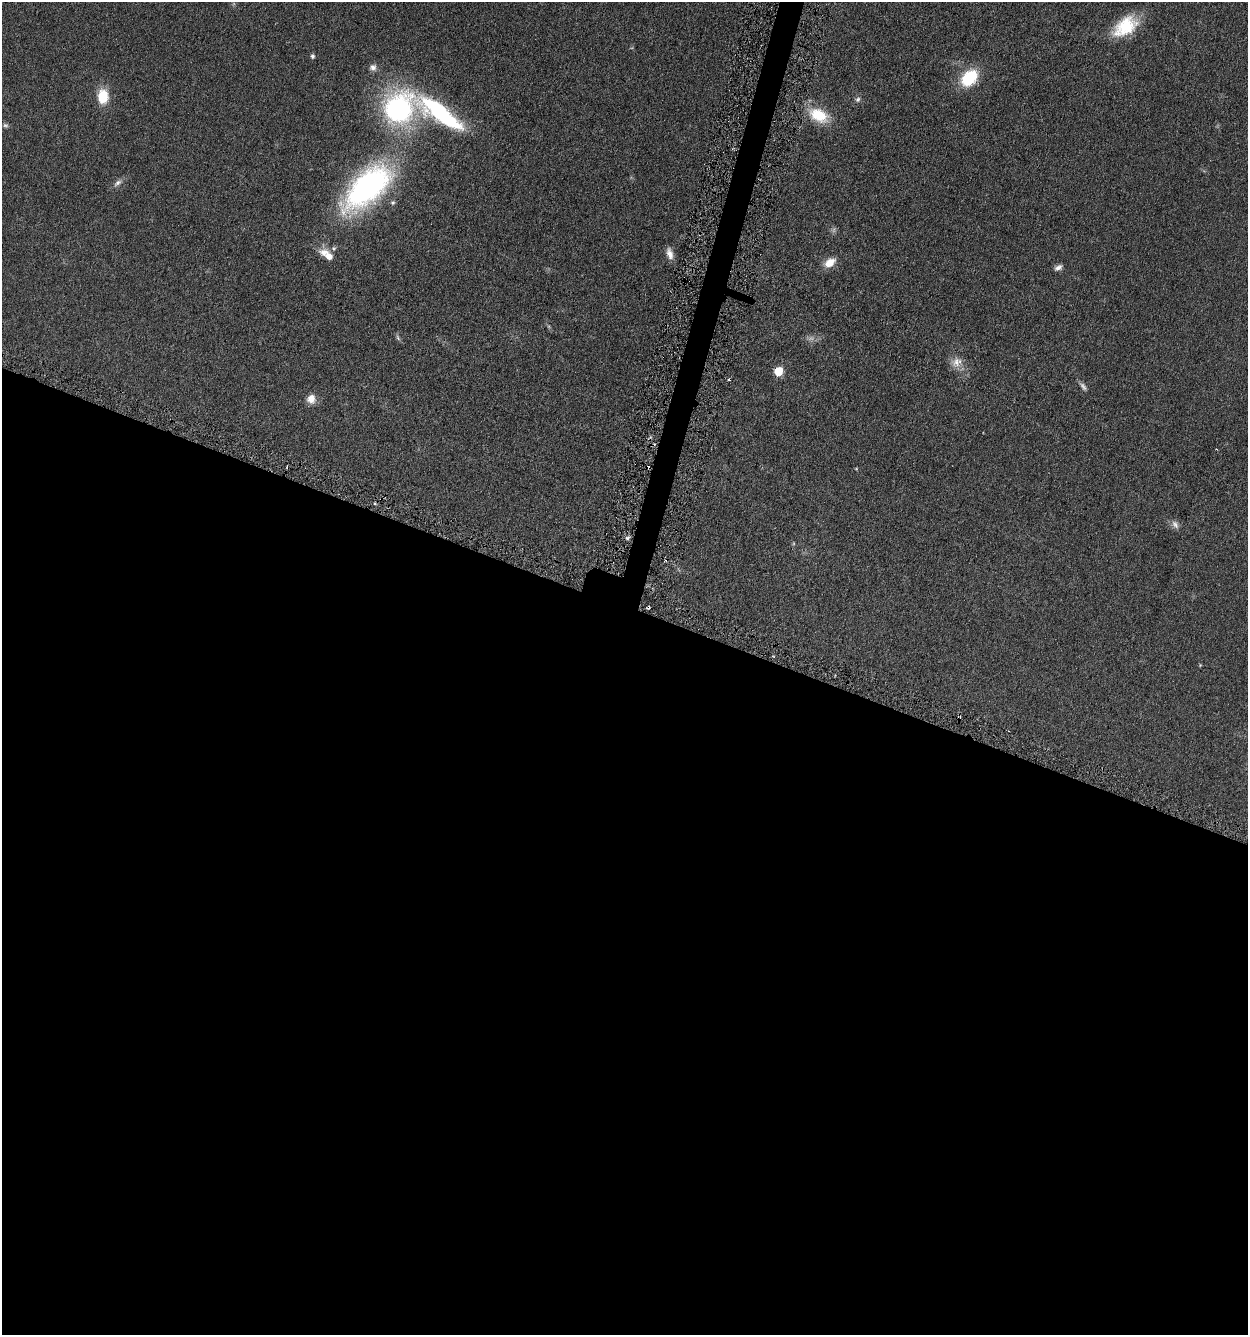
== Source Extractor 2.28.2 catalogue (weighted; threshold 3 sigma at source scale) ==
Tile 14 of 4 x 4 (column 2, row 4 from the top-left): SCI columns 1508-2753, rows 9-1341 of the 5376 x 5350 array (HDU 1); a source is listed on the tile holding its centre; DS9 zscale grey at full resolution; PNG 1250 x 1337 px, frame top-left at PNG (2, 2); no overlay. Shown black and unused: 56% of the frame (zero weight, under 3 of 6 exposures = <1% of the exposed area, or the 3 px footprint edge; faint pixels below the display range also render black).
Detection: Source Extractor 2.28.2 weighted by HDU 2 'WHT'; one run over the whole footprint, this tile lists its part. Background 0.0957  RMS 0.0067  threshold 0.0276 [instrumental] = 3 sigma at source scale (4.09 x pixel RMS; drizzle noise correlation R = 1.36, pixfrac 0.8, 0.05/0.05 arcsec/px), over >= 5 px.
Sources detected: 32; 3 too faint to see at this stretch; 3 cosmic-ray / hot-pixel residue — not listed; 2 inside a brighter listed object's ellipse — not listed separately; the other 24 listed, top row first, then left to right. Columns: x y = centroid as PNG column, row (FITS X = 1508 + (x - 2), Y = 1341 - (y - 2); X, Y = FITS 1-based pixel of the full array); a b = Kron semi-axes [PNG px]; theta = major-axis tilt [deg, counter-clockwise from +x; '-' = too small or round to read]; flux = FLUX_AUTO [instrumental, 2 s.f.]
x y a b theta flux
1125 26 33 19 36 27
312 56 6 5 - 1.3
373 67 9 9 - 3
969 78 21 14 46 27
103 96 14 10 89 18
858 99 8 6 63 1.8
398 109 28 25 60 120
440 113 69 20 -35 78
818 115 25 15 -26 20
5 125 7 6 - 1.4
117 183 14 7 39 2.9
367 187 47 23 44 190
393 202 7 6 - 1.5
324 252 16 14 -8 6.7
670 254 15 7 -76 4.4
830 262 17 10 36 7.4
1058 267 10 6 28 2.7
398 337 10 4 -67 1.3
956 362 17 13 73 6.8
778 371 6 5 - 24
311 399 12 11 - 5.6
1175 524 12 8 -55 3
627 538 6 5 - 1.3
648 607 4 3 - 1.4
Overlapping masked pixels (flux is a lower limit): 1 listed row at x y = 648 607